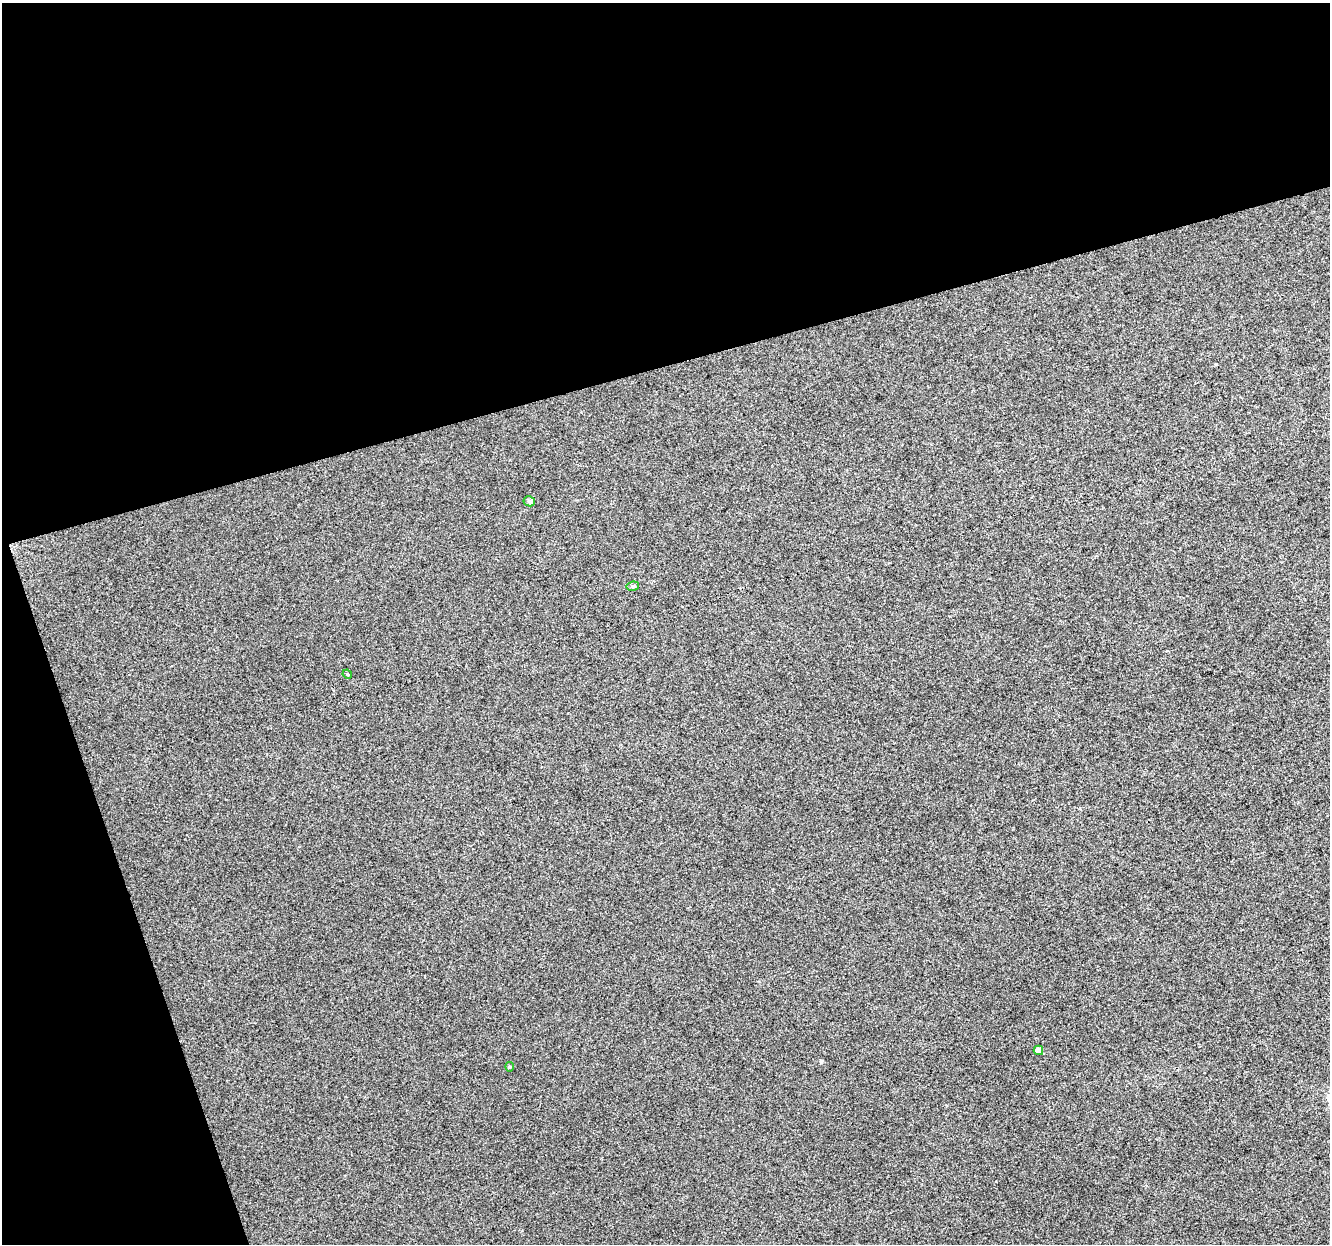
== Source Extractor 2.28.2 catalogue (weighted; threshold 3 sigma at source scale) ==
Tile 1 of 2 x 2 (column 1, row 1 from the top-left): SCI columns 1-1328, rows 1282-2523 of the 2659 x 2579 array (HDU 1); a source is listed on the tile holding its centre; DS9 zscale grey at full resolution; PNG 1332 x 1246 px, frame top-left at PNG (2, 3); each listed source drawn as its Kron ellipse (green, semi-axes under 4 px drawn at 4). Shown black and unused: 35% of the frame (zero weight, under 3 of 4 exposures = <1% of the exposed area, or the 3 px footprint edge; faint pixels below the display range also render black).
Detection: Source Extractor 2.28.2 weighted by HDU 2 'WHT'; one run over the whole footprint, this tile lists its part. Background 0.0471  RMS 0.011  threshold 0.0513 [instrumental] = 3 sigma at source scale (4.5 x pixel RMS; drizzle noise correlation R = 1.50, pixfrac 1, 0.0396/0.0396 arcsec/px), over >= 5 px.
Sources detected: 5; all 5 listed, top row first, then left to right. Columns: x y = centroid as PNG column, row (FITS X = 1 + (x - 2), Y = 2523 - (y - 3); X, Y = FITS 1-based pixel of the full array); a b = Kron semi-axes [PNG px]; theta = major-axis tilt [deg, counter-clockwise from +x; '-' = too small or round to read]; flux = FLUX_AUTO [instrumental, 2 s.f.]
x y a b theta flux
529 501 6 5 - 2.9
633 586 6 4 10 2.2
347 674 5 4 - 1.2
1038 1050 5 4 - 5.3
510 1067 5 4 - 1.5